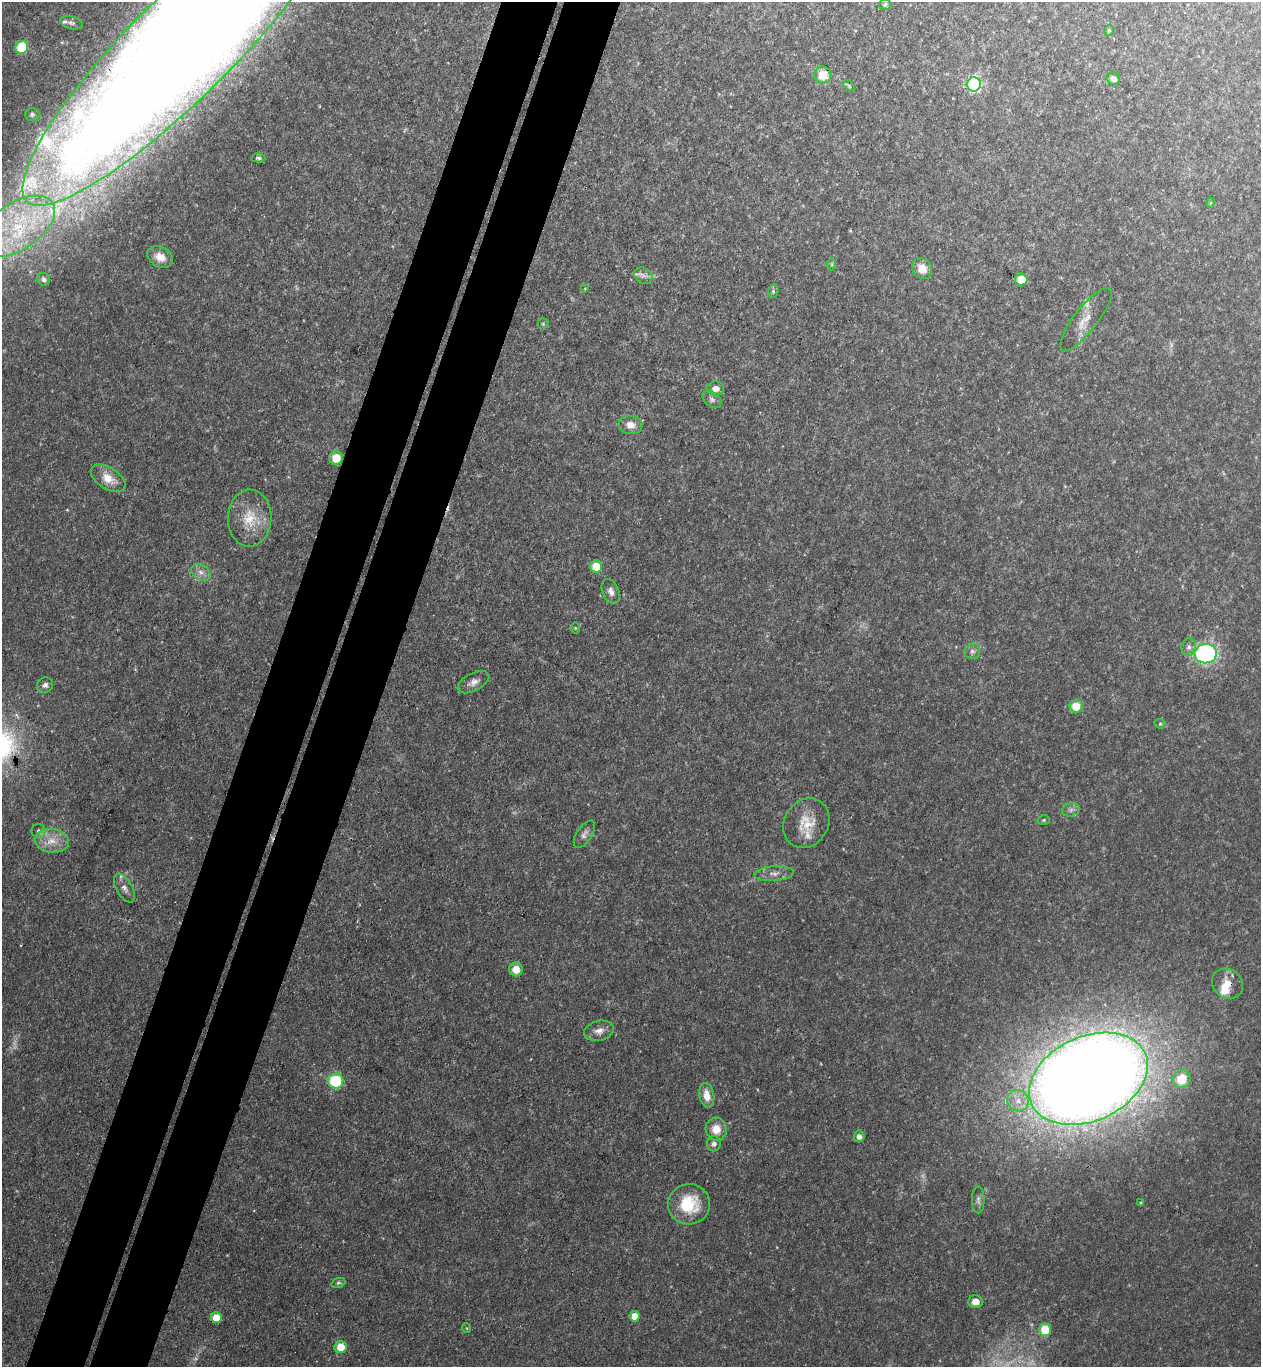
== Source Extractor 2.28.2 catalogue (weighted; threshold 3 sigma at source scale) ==
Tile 7 of 4 x 4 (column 3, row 2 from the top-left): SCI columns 2711-3969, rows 2753-4117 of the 5551 x 5506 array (HDU 1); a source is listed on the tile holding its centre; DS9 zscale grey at full resolution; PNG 1263 x 1369 px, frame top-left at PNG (2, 2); each listed source drawn as its Kron ellipse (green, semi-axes under 4 px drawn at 4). Shown black and unused: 9% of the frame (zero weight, under 3 of 4 exposures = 5% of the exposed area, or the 3 px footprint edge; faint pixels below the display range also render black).
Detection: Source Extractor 2.28.2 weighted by HDU 2 'WHT'; one run over the whole footprint, this tile lists its part. Background 0.106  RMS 0.0082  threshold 0.0369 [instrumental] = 3 sigma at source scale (4.5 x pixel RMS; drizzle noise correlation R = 1.50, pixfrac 1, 0.05/0.05 arcsec/px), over >= 5 px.
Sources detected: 82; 6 too faint to see at this stretch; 1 cosmic-ray / hot-pixel residue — neither listed nor drawn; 6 inside a brighter listed object's ellipse — not listed separately; the other 69 listed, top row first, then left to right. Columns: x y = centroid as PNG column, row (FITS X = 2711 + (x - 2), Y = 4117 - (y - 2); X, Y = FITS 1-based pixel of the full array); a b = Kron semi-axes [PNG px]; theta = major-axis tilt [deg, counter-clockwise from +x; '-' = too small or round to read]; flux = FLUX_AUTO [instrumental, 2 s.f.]
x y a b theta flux
885 4 6 5 - 1.8
71 23 11 6 -17 2.7
1109 30 6 4 75 1.2
182 46 219 51 45 4000
22 47 6 6 - 43
823 75 8 8 - 16
1114 79 7 6 - 4.1
974 84 7 7 - 130
849 86 7 4 -47 1.2
32 114 7 6 - 2
258 158 7 4 -2 1.7
1210 203 5 3 - 0.64
17 226 42 23 35 89
160 257 14 10 -28 10
832 264 6 4 -90 1.3
922 269 11 9 -55 9.5
643 276 9 7 -32 4
44 279 6 6 - 2.9
1021 279 6 6 - 16
585 288 4 2 - 0.58
773 291 7 5 73 1.6
1086 319 39 12 52 13
543 324 5 5 - 1.2
716 389 8 7 - 5.8
712 399 11 7 -38 3
630 425 12 9 -8 7.6
336 458 7 6 - 17
108 478 19 11 -32 12
250 518 28 22 88 26
596 567 6 6 - 22
201 572 10 7 -34 4.7
611 591 13 8 -66 4.8
575 628 6 4 -89 0.88
1189 647 9 7 79 3.5
972 651 8 7 - 2.9
1206 654 11 9 7 140
473 682 17 9 27 6
45 685 8 7 - 3.2
1076 706 6 6 - 15
1160 724 6 4 -21 1.1
1071 810 9 6 12 2.8
1044 820 6 4 17 1.3
806 823 26 22 58 21
38 831 7 7 - 2.6
584 834 15 7 57 4.3
52 841 17 12 -7 13
774 873 19 7 4 6.1
124 888 16 8 -60 5.4
516 969 7 7 - 13
1228 984 16 14 -38 11
599 1031 15 10 13 6.6
1088 1079 62 42 24 2300
1182 1079 9 8 - 24
336 1081 7 7 - 45
707 1095 12 7 -79 9.9
1018 1101 11 10 - 9.9
716 1129 11 10 - 11
859 1136 6 5 - 4.3
714 1144 7 7 - 2.9
978 1200 13 6 -89 3.4
1141 1203 4 3 - 0.88
689 1204 21 20 - 34
338 1283 7 4 19 1.6
975 1302 7 6 - 6.1
635 1316 5 5 - 17
216 1318 5 5 - 18
466 1328 5 3 - 0.71
1045 1330 6 6 - 25
341 1347 6 6 - 16
Overlapping masked pixels (flux is a lower limit): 2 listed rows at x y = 182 46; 1228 984
Isophote crosses this tile's border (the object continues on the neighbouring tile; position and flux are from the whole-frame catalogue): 2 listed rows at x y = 182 46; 17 226